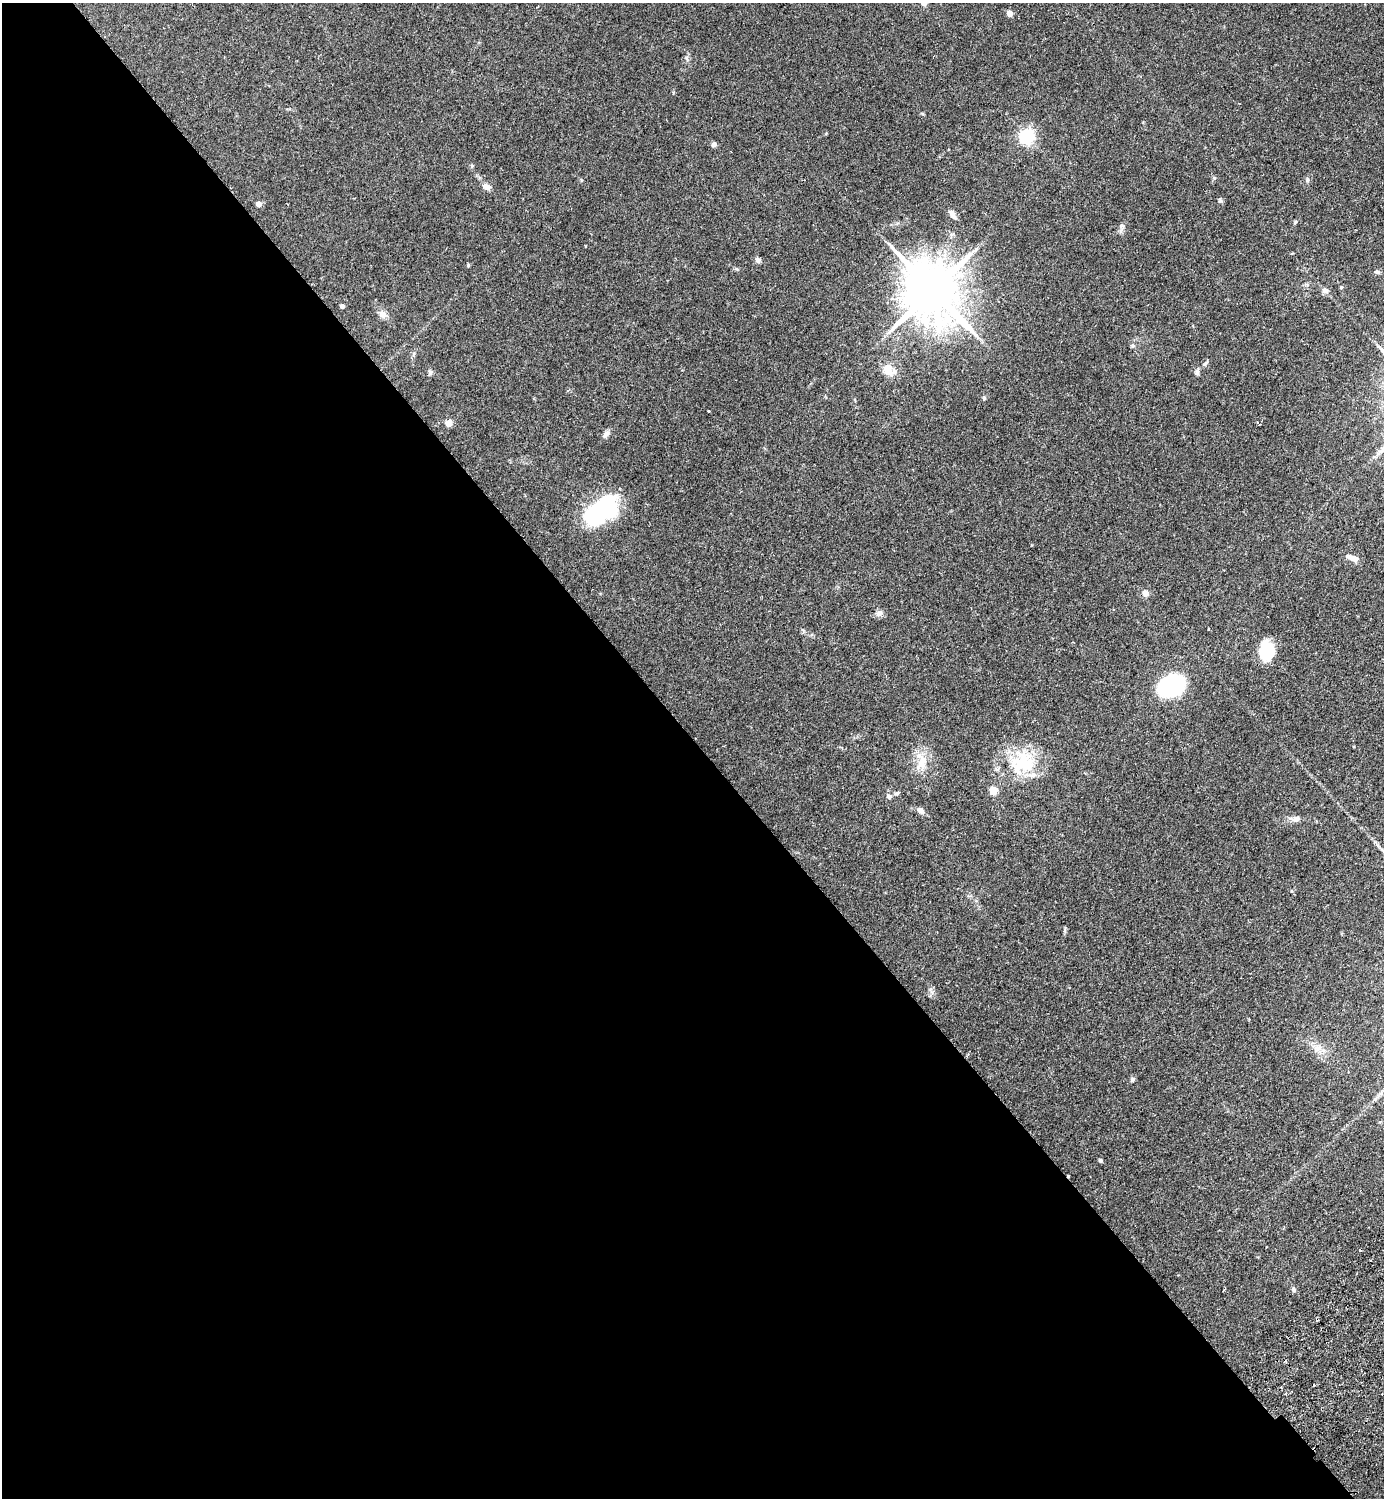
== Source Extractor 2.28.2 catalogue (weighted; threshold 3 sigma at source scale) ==
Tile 9 of 4 x 4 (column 1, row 3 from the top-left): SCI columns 343-1724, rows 1541-3036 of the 6069 x 6073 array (HDU 1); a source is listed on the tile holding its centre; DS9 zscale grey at full resolution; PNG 1386 x 1500 px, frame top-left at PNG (2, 3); no overlay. Shown black and unused: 51% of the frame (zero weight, under 2 of 3 exposures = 3% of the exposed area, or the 3 px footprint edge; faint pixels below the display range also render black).
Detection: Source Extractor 2.28.2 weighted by HDU 2 'WHT'; one run over the whole footprint, this tile lists its part. Background 0.174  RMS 0.0076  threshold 0.0341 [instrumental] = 3 sigma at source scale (4.5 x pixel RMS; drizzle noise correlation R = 1.50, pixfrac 1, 0.05/0.05 arcsec/px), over >= 5 px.
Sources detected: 51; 2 cosmic-ray / hot-pixel residue — not listed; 1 inside a brighter listed object's ellipse — not listed separately; the other 48 listed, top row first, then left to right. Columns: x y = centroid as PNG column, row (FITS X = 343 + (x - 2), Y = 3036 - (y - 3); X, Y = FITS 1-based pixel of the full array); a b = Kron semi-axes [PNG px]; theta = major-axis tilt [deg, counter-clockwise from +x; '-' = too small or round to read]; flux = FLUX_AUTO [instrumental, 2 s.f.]
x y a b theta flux
924 3 5 5 - 5.5
1009 13 4 4 - 8
687 59 7 4 -71 1.2
1026 136 6 6 - 200
714 144 6 6 - 2.1
472 166 5 4 - 0.86
1214 178 5 5 - 1
1307 180 5 5 - 1.3
486 187 8 6 -28 4.7
258 204 5 4 - 5.1
952 214 12 6 -63 4
1295 222 5 4 - 0.85
1121 226 6 4 0 1.3
1292 253 4 3 - 0.63
758 260 8 6 -48 2.1
468 265 5 4 - 0.91
1377 272 8 5 -7 1.4
932 290 18 14 -52 4900
1325 290 9 8 - 2.6
342 306 4 4 - 2.6
383 314 10 8 -38 4.3
1132 346 5 4 - 0.93
887 369 14 11 -63 9.3
1197 372 8 6 65 2
430 373 8 5 80 1.6
984 398 5 5 - 1
708 411 3 3 - 0.75
448 423 5 5 - 11
1259 425 4 2 - 0.6
606 434 12 6 42 2.7
601 511 40 21 37 73
1354 559 10 7 -52 3.8
1145 593 9 8 - 3.4
879 613 10 7 41 3
1208 629 3 2 - 0.55
1266 651 14 12 86 42
1171 686 20 14 24 91
921 762 28 14 68 14
1026 762 38 26 -60 37
993 791 5 5 - 19
896 793 8 4 0 1.4
889 796 8 6 -18 2.1
921 810 12 7 -32 3.3
1296 819 11 8 21 3.3
1318 1048 12 8 -14 5.1
1133 1079 7 5 62 1.4
1100 1160 5 4 - 1.1
1293 1289 7 5 -68 1.7
Isophote crosses this tile's border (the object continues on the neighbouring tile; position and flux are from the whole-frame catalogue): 1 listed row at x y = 924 3
Unlisted compact peaks at least as high as the median listed source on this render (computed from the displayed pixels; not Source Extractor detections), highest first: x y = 1221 201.